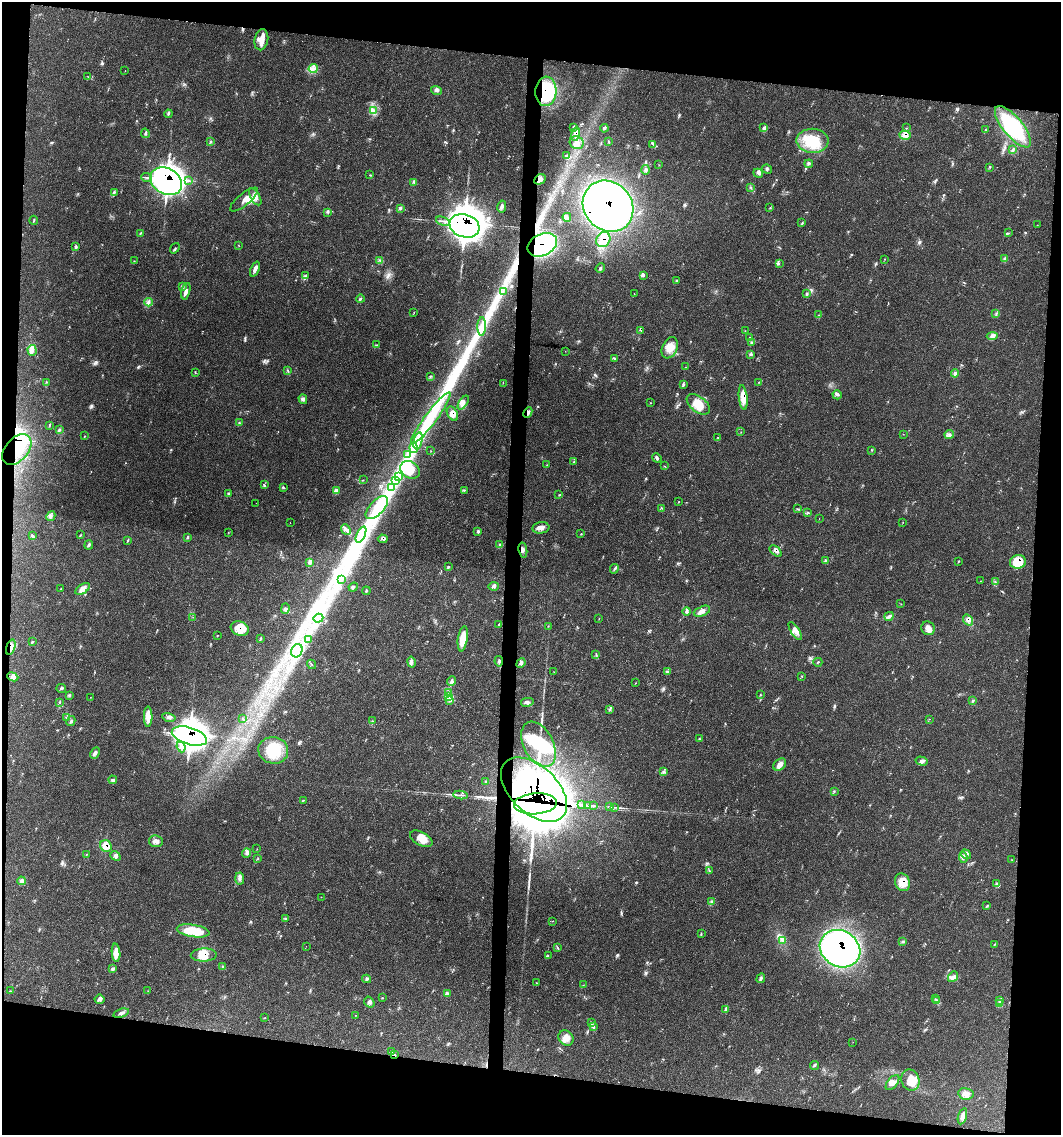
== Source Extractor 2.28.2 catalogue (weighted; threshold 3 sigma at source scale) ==
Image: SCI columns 219-4451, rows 3-4532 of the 4559 x 4536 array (HDU 1 of 3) = the unmasked area's bounding box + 8 px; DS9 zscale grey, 4 x 4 block average (1 PNG px = mean of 4 x 4 image px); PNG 1063 x 1137 px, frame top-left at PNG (2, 2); each listed source drawn as its Kron ellipse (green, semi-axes under 4 px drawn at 4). Shown black and unused: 16% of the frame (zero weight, under 3 of 4 exposures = <1% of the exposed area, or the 3 px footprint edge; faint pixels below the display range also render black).
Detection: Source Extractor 2.28.2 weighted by HDU 2 'WHT'. Background 0.0832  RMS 0.004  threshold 0.0178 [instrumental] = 3 sigma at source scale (4.5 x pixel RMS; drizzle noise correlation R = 1.50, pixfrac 1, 0.05/0.05 arcsec/px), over >= 5 px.
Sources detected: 397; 1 too faint to see at this stretch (4 x 4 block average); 40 inside a brighter object's white glare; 2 cosmic-ray / hot-pixel residue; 3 long thin detections or spike segments (spike, bleed or trail) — neither listed nor drawn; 10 coinciding with a brighter row at this scale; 29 inside a brighter listed object's ellipse — not listed separately; the other 312 listed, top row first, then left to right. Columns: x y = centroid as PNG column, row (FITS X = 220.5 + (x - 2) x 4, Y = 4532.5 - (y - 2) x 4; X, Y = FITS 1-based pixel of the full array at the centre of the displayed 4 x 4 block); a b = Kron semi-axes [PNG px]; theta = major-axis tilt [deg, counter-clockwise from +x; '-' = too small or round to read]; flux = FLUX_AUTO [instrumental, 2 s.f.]
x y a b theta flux
261 40 11 6 77 27
313 69 4 3 - 9.1
125 71 2 2 - 0.49
88 77 2 2 - 0.72
436 90 6 3 -21 5.2
546 91 15 10 87 170
374 110 3 2 - 4.7
168 114 4 3 - 3.4
1013 127 25 9 -50 160
573 128 2 2 - 1.5
604 128 4 2 - 3.1
763 128 3 3 - 4
906 128 2 2 - 0.6
985 130 2 2 - 0.87
145 133 5 2 - 3.8
575 134 7 4 80 19
905 135 6 4 -5 16
211 141 3 2 - 1.8
812 141 16 12 -2 64
609 142 2 2 - 1.1
577 143 7 6 - 16
653 144 2 2 - 2
1013 150 4 2 - 2.8
566 156 3 2 - 2.4
809 164 4 2 - 2.2
659 165 2 2 - 0.74
990 167 2 2 - 0.96
767 169 5 2 - 3.5
646 170 5 3 - 5.4
758 173 5 3 - 4.8
369 175 2 2 - 0.67
147 177 5 2 - 3.5
540 179 6 4 26 9.9
166 181 17 12 -30 760
188 181 4 2 - 3.1
414 182 3 3 - 4
750 187 2 2 - 0.78
114 192 3 2 - 2.8
255 197 9 4 -61 14
244 199 17 6 39 19
502 206 6 3 79 6.3
608 206 27 24 -48 1400
401 208 2 2 - 1.7
770 208 2 2 - 1.4
327 212 2 2 - 1.5
567 217 4 3 - 5.9
34 220 4 2 - 2.3
443 221 7 2 -17 5.3
802 222 2 2 - 1.2
1037 225 2 2 - 0.58
465 226 15 11 -18 1500
140 233 3 2 - 1.8
1008 233 2 2 - 1.2
603 239 8 6 60 43
542 245 15 10 25 420
239 246 2 2 - 0.81
76 247 4 3 - 3.7
175 248 5 2 - 2.3
885 259 2 2 - 0.88
1005 259 2 2 - 2.1
380 260 3 2 - 1.9
134 261 2 2 - 1.1
779 263 2 2 - 0.89
600 268 5 2 - 3.4
255 269 8 3 67 11
643 275 4 3 - 5.3
305 276 2 2 - 2.2
676 281 3 2 - 1.8
182 286 3 2 - 2.4
186 291 8 3 75 12
503 292 2 2 - 1
634 294 3 2 - 1.1
807 294 3 3 - 3.4
360 299 4 2 - 3.5
149 302 4 2 - 4.5
414 312 2 2 - 0.85
996 314 3 2 - 1.3
818 315 2 2 - 0.7
482 326 9 4 89 17
641 330 4 2 - 2.8
745 331 2 2 - 0.57
992 336 5 4 - 8.2
750 338 2 2 - 1.2
752 343 4 2 - 3.4
377 345 3 2 - 1.1
670 348 11 7 65 26
32 350 5 4 - 9.3
565 351 2 2 - 0.8
750 354 2 2 - 1.2
614 359 4 2 - 1.9
686 367 2 2 - 0.56
288 371 3 2 - 1.9
195 373 3 2 - 1
955 373 4 3 - 5.9
431 376 2 2 - 1.3
47 382 2 2 - 0.84
759 382 2 2 - 1.1
503 383 2 2 - 0.6
683 384 4 3 - 3.5
837 395 5 2 - 3.5
743 397 12 4 -83 35
303 399 5 4 - 5.8
463 403 8 4 56 9.1
650 403 2 2 - 0.8
698 404 13 7 -38 47
528 412 5 3 - 6.3
452 414 7 5 -61 15
431 418 32 6 53 79
239 422 2 2 - 1.2
49 425 3 2 - 1.7
59 430 3 2 - 2.2
741 432 2 2 - 0.64
903 434 2 2 - 0.61
949 434 5 3 - 5.6
85 436 2 2 - 0.85
718 437 2 2 - 1.1
418 441 9 3 78 16
413 448 5 2 - 4.8
17 449 18 11 48 86
871 450 3 2 - 1.2
431 451 2 2 - 0.6
408 454 2 2 - 1.5
657 458 5 3 - 5.1
574 461 3 2 - 1.6
547 465 2 2 - 0.8
664 466 2 2 - 0.78
410 470 10 8 -33 43
399 476 3 2 - 4.6
363 480 2 2 - 0.62
396 481 2 2 - 1.6
264 485 3 2 - 1.8
284 488 3 2 - 1.7
392 488 3 2 - 3
336 490 4 3 - 5.3
464 490 2 2 - 0.89
229 493 3 2 - 1.7
559 495 2 2 - 1
679 501 2 2 - 0.94
256 503 2 2 - 0.36
377 508 14 7 46 53
662 508 2 2 - 1.1
797 509 2 2 - 1
808 513 2 2 - 0.91
51 516 5 3 - 6.4
819 519 2 2 - 0.44
903 522 2 2 - 0.86
290 523 2 2 - 0.52
541 528 8 5 8 14
346 530 6 4 -49 8.4
477 531 3 2 - 1.4
228 532 2 2 - 0.68
361 534 9 3 65 19
581 534 2 2 - 1.3
80 535 2 2 - 1.2
33 536 3 2 - 3.7
187 538 3 2 - 1.6
383 539 5 3 - 5.1
127 541 2 2 - 1.4
89 545 5 3 - 3.9
500 545 2 2 - 1.5
523 550 7 3 -81 6.8
776 551 7 2 -39 6.5
825 560 2 2 - 1.6
310 562 3 2 - 2
958 562 2 2 - 0.97
1018 562 8 7 - 67
448 567 2 2 - 4.3
614 569 5 2 - 3.8
341 579 3 2 - 3.7
980 581 2 2 - 0.55
995 582 2 2 - 1.2
493 586 5 2 - 3.8
353 587 5 2 - 3.1
60 589 2 2 - 0.51
83 589 8 4 34 15
366 591 4 2 - 2.9
901 604 2 2 - 0.66
285 609 5 3 - 5.3
687 611 4 2 - 4.3
702 611 8 4 22 12
889 616 4 2 - 4.9
193 617 2 2 - 1
318 618 5 2 - 4.5
599 618 2 2 - 0.67
968 620 6 4 -53 12
499 625 2 2 - 1.6
548 626 2 2 - 1.1
240 628 9 7 -21 47
928 628 7 6 - 14
795 631 10 4 -57 13
217 635 2 2 - 0.97
261 638 3 2 - 1.4
308 639 4 2 - 3
463 639 13 5 82 40
33 641 2 2 - 0.9
11 647 8 3 72 14
297 651 7 5 65 18
596 654 4 2 - 2.2
499 661 5 2 - 3.2
411 662 5 3 - 6.1
818 662 4 2 - 1.9
521 663 5 4 - 6.9
311 664 5 2 - 1.6
667 671 4 2 - 3.3
554 672 2 2 - 0.58
802 676 2 2 - 1.2
13 677 6 3 -22 6.2
451 681 5 3 - 5.9
635 683 2 2 - 0.75
61 688 5 2 - 3.2
449 692 2 2 - 1
69 695 3 3 - 2.5
760 695 2 2 - 0.84
449 696 3 3 - 5.9
90 697 2 2 - 0.56
450 701 3 2 - 2.7
972 701 3 2 - 1.5
527 702 6 4 12 7.2
59 703 2 2 - 1.1
609 710 3 2 - 2.4
66 717 2 2 - 2
148 717 10 4 -90 29
169 717 7 3 -12 5.8
243 719 3 2 - 1.3
929 719 2 2 - 0.68
71 721 5 3 - 3.8
372 721 2 2 - 1.2
189 736 18 8 -17 760
699 738 2 2 - 2.2
539 744 24 15 -63 130
181 747 5 2 - 5.7
273 750 15 13 -13 72
95 753 6 3 64 6.3
922 761 6 4 -16 6.8
780 764 7 5 43 12
663 771 4 2 - 3.6
113 780 4 4 - 5.2
486 781 3 2 - 1.5
534 790 40 23 -44 1200
834 791 2 2 - 1.2
461 795 7 2 -5 4.6
303 800 2 2 - 1
536 804 21 10 4 5200
581 805 4 2 - 5.5
588 805 4 2 - 2.7
593 806 3 2 - 1.6
610 807 2 2 - 1.1
615 807 3 2 - 1.7
421 839 12 6 -29 31
156 841 7 6 - 12
106 846 6 5 - 26
257 849 2 2 - 0.66
246 853 5 3 - 5.9
86 854 2 2 - 1
966 854 5 3 - 6.2
115 856 5 3 - 5.7
963 857 6 3 -84 6.1
257 859 3 2 - 1
1012 860 2 2 - 0.61
709 870 2 2 - 1.1
240 878 6 4 -86 7.7
22 881 4 3 - 7.6
903 882 9 7 -64 40
997 884 3 2 - 3.4
321 897 2 2 - 0.46
711 902 2 2 - 1.8
987 906 2 2 - 0.95
285 918 3 2 - 2.2
553 921 2 2 - 0.73
193 931 16 6 -9 65
701 934 2 2 - 1.2
782 940 3 2 - 2.5
903 941 3 2 - 1.5
994 944 3 2 - 2
306 946 2 2 - 0.32
557 947 4 2 - 1.9
840 949 21 18 -32 910
116 953 9 4 -85 24
204 955 13 6 1 35
548 956 2 2 - 0.83
222 967 3 2 - 1.6
113 969 2 2 - 9.5
953 977 6 3 50 7.4
761 978 5 3 - 5.1
367 979 4 3 - 4.1
536 983 2 2 - 0.91
583 985 2 2 - 0.78
10 991 2 2 - 1.1
148 991 2 2 - 0.73
447 994 2 2 - 1.8
382 998 2 2 - 1.2
100 999 5 4 - 7.3
935 999 2 2 - 0.87
937 1000 2 2 - 1.2
1000 1001 3 2 - 2.2
369 1002 6 4 -55 8.1
999 1003 3 2 - 3
725 1010 3 2 - 1.9
121 1013 8 3 16 6.9
355 1015 2 2 - 0.86
264 1018 2 2 - 0.97
591 1023 2 2 - 2
593 1027 3 2 - 2
566 1038 8 7 - 20
853 1042 2 2 - 0.57
392 1052 4 2 - 2
394 1055 3 2 - 3
814 1065 4 2 - 3.4
910 1080 11 9 -69 32
893 1082 9 5 50 13
966 1094 8 5 -11 17
962 1116 8 4 74 11
Overlapping masked pixels (flux is a lower limit): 29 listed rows (the first 20) at x y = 546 91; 575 134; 905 135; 540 179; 166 181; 608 206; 465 226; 603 239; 542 245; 641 330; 743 397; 528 412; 452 414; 17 449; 383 539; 523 550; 776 551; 1018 562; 968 620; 240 628
Diffuse or blended objects may show on this block-average render without a row.